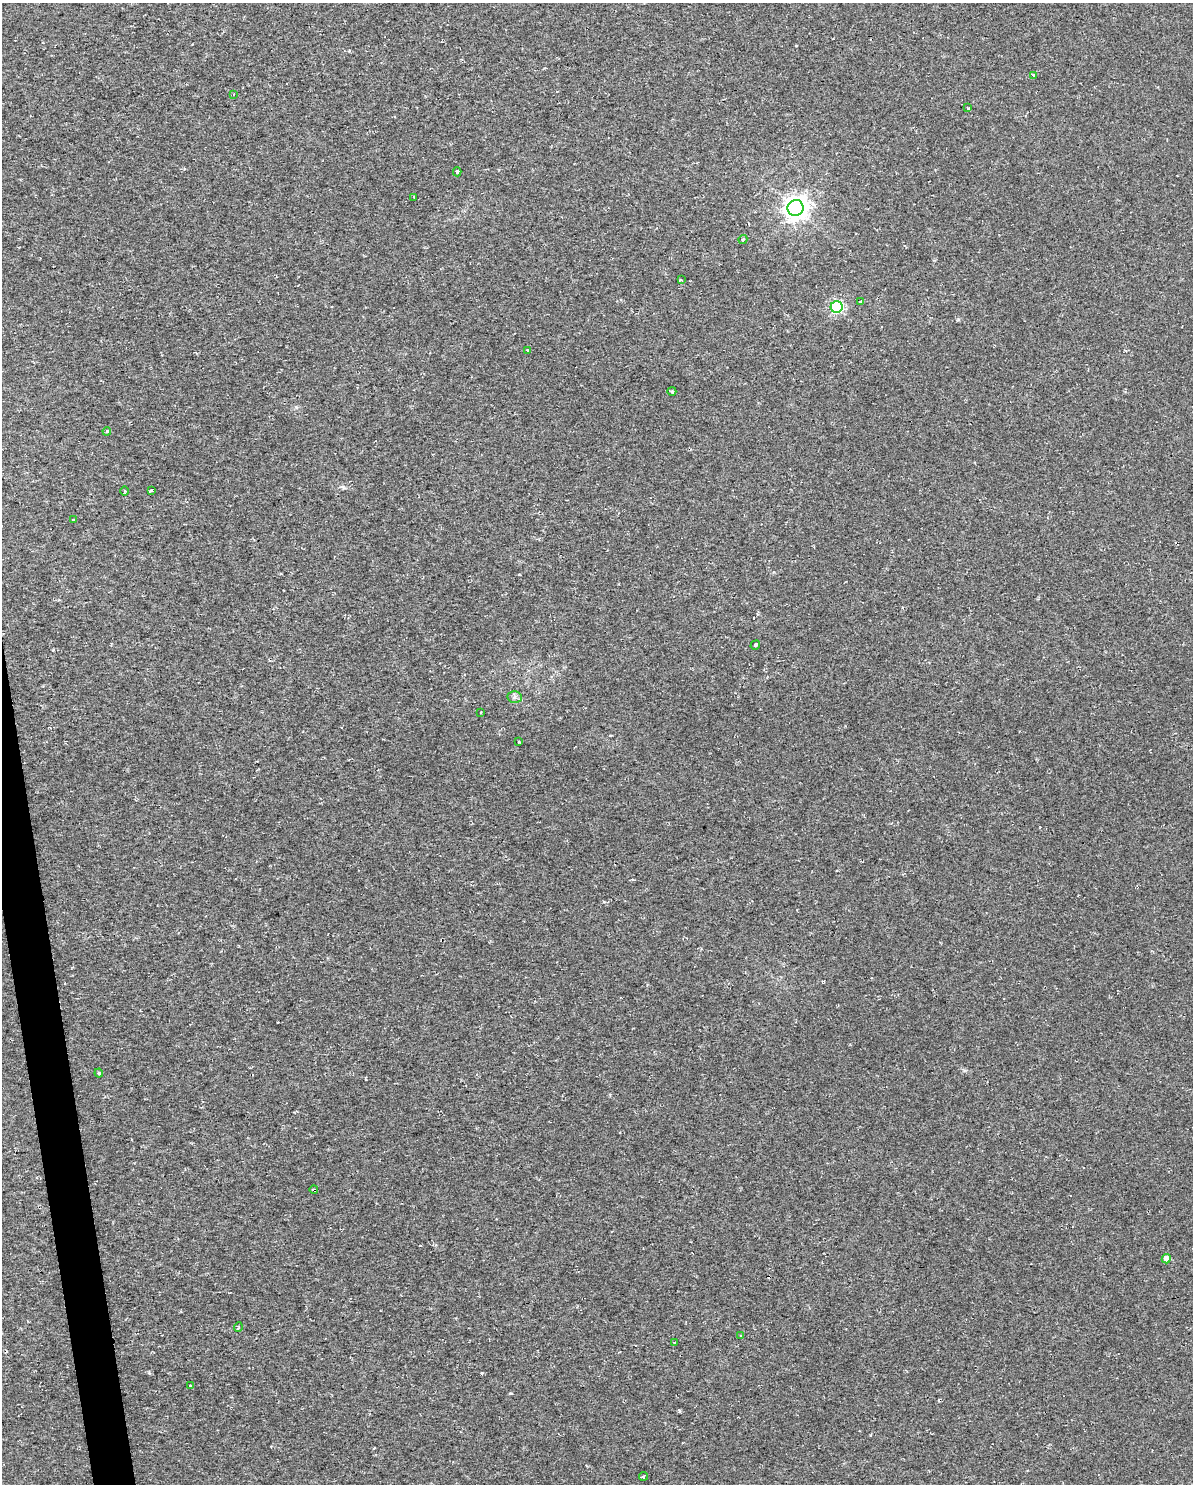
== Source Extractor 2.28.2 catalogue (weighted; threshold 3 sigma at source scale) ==
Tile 7 of 4 x 3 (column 3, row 2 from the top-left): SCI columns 2500-3690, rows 1544-3025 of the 5083 x 5803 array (HDU 1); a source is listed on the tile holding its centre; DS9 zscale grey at full resolution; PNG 1195 x 1486 px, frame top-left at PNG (2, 3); each listed source drawn as its Kron ellipse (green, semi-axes under 4 px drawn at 4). Shown black and unused: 2% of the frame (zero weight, under 2 of 3 exposures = <1% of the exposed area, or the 3 px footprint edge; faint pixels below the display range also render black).
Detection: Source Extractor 2.28.2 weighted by HDU 2 'WHT'; one run over the whole footprint, this tile lists its part. Background 0.00663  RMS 0.0049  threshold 0.0219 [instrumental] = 3 sigma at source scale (4.5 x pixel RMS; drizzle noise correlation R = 1.50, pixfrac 1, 0.0396/0.0396 arcsec/px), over >= 5 px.
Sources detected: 31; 3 cosmic-ray / hot-pixel residue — neither listed nor drawn; the other 28 listed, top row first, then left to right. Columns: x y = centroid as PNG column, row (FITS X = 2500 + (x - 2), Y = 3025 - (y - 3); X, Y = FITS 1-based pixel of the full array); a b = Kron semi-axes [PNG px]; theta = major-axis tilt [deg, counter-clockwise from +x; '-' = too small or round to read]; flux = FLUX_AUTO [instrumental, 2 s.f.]
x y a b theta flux
1033 75 3 3 - 2.6
233 94 3 2 - 0.59
968 108 4 3 - 0.69
457 172 4 3 - 3.2
414 197 3 2 - 1
795 208 8 7 - 430
743 240 5 3 - 0.67
681 280 3 2 - 0.44
860 301 4 3 - 2.1
837 307 6 6 - 67
527 351 3 3 - 1.6
672 391 4 4 - 0.61
107 431 4 3 - 0.56
151 490 4 3 - 1.2
125 491 5 3 - 0.47
73 520 3 3 - 1.4
755 645 5 3 - 2.1
515 697 7 6 - 1.4
481 713 3 2 - 0.72
519 742 3 3 - 0.84
99 1073 4 4 - 0.53
314 1190 4 3 - 1.3
1166 1259 4 4 - 4.2
238 1327 5 3 - 0.46
741 1336 3 3 - 0.48
674 1342 3 2 - 0.5
190 1385 3 3 - 3.5
643 1476 4 3 - 1.2
Overlapping masked pixels (flux is a lower limit): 1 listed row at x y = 314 1190
Unlisted compact peaks at least as high as the median listed source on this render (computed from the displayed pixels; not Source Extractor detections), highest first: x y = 510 1393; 482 1373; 679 1411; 149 1373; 958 319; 53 650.